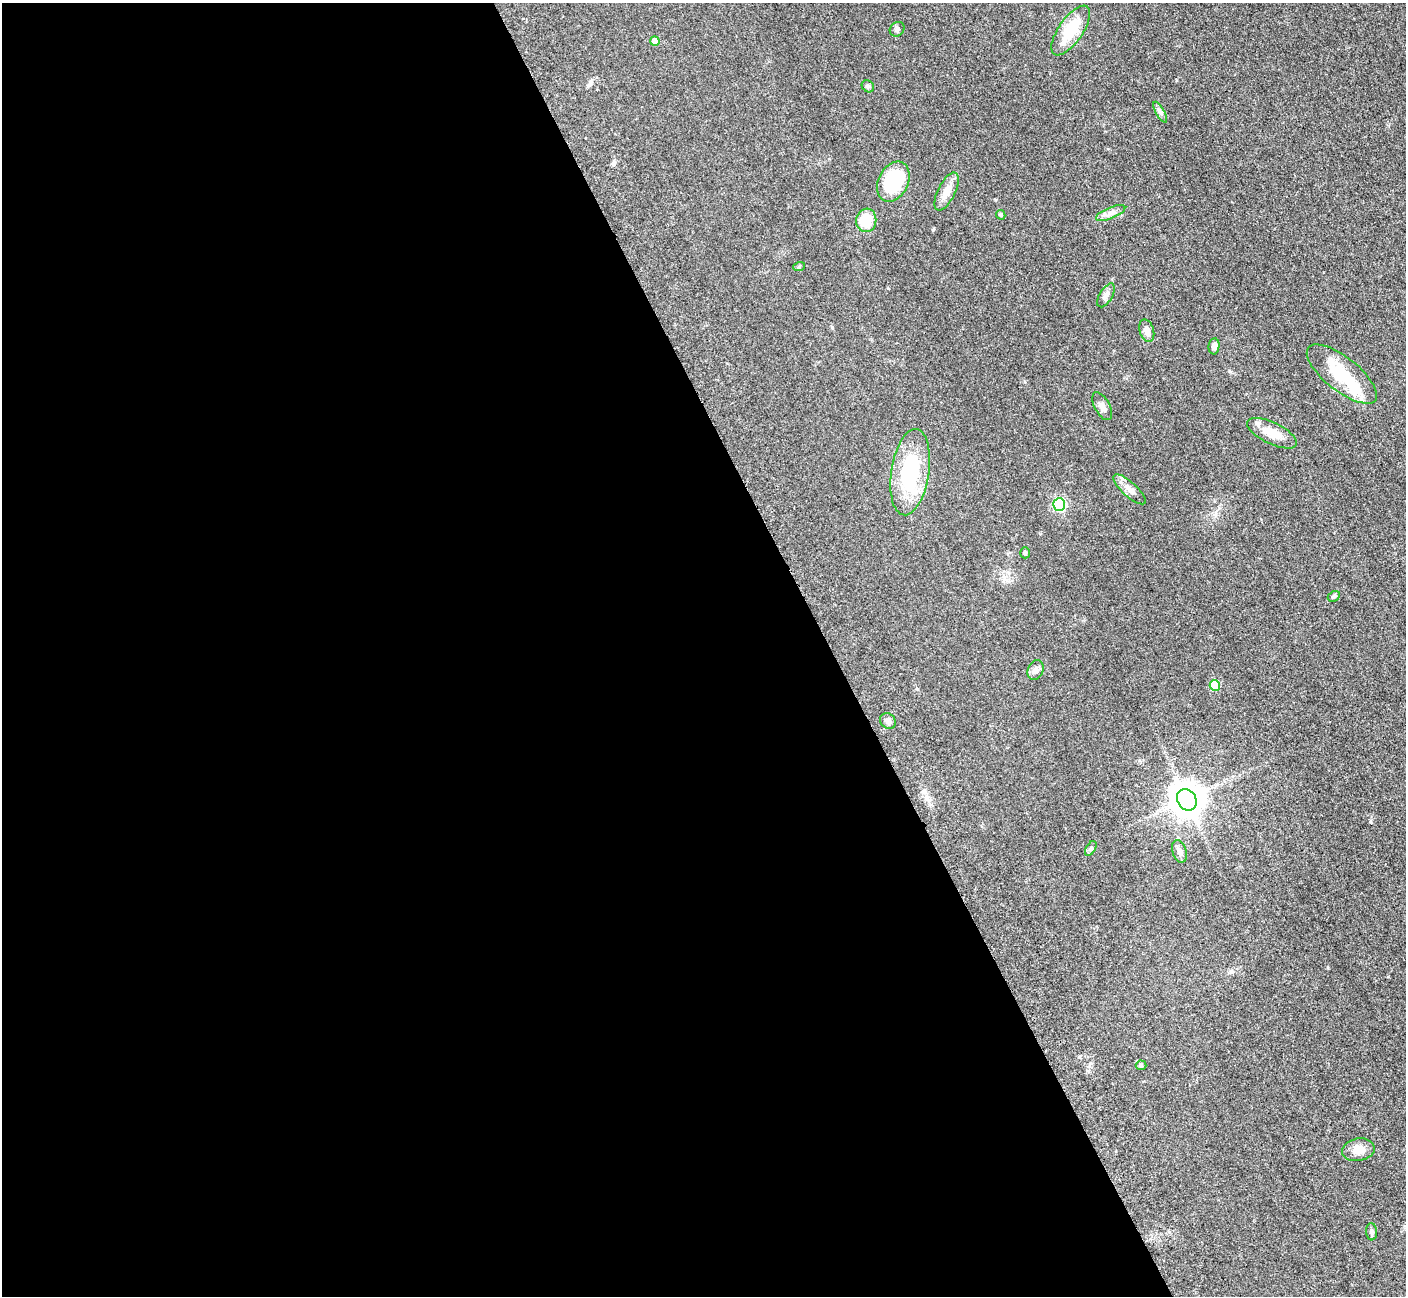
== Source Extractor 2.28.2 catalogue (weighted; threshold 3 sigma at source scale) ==
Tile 9 of 4 x 4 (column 1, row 3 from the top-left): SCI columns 19-1422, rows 1591-2884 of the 5699 x 5661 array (HDU 1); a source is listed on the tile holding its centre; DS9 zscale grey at full resolution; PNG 1408 x 1298 px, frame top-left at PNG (2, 3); each listed source drawn as its Kron ellipse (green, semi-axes under 4 px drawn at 4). Shown black and unused: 59% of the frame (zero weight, under 3 of 5 exposures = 4% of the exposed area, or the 3 px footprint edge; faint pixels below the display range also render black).
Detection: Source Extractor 2.28.2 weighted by HDU 2 'WHT'; one run over the whole footprint, this tile lists its part. Background 0.0527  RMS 0.0057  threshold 0.0254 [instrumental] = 3 sigma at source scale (4.5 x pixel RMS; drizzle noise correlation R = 1.50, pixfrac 1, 0.05/0.05 arcsec/px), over >= 5 px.
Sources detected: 33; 1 inside a brighter object's white glare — neither listed nor drawn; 1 inside a brighter listed object's ellipse — not listed separately; the other 31 listed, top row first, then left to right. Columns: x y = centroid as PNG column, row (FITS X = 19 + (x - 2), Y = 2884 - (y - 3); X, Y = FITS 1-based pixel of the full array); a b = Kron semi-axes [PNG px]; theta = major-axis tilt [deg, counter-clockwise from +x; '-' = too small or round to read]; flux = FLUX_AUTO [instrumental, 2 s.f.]
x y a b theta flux
897 29 8 6 45 1.6
1071 30 29 12 55 17
655 41 5 4 - 6.9
868 86 7 5 -44 1
1160 112 12 4 -60 1.5
893 182 21 15 64 38
947 192 21 8 63 6.5
1111 213 16 5 23 2.8
1001 215 5 4 - 0.8
866 220 12 10 82 14
799 267 6 3 20 0.61
1106 295 13 6 60 2.4
1147 331 11 7 -73 3.8
1214 346 8 5 85 2.7
1342 374 43 17 -38 24
1102 406 15 7 -60 2.7
1272 433 27 10 -26 8.6
910 472 43 19 81 46
1129 489 20 7 -42 4.1
1059 505 6 6 - 63
1025 553 5 5 - 0.87
1334 596 6 5 - 1.1
1035 670 10 7 66 2.2
1215 685 5 5 - 20
888 721 8 7 - 2.1
1187 800 11 9 -58 1100
1091 848 8 4 59 1
1179 851 11 7 -73 2.5
1141 1065 5 5 - 0.72
1358 1150 16 11 10 6.1
1372 1232 8 5 -86 1.3
Unlisted compact peaks at least as high as the median listed source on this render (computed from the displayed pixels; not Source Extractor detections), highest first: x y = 933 230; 1328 968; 995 200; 1229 371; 832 327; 614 164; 917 689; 590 84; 1090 1063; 1025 382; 1176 80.